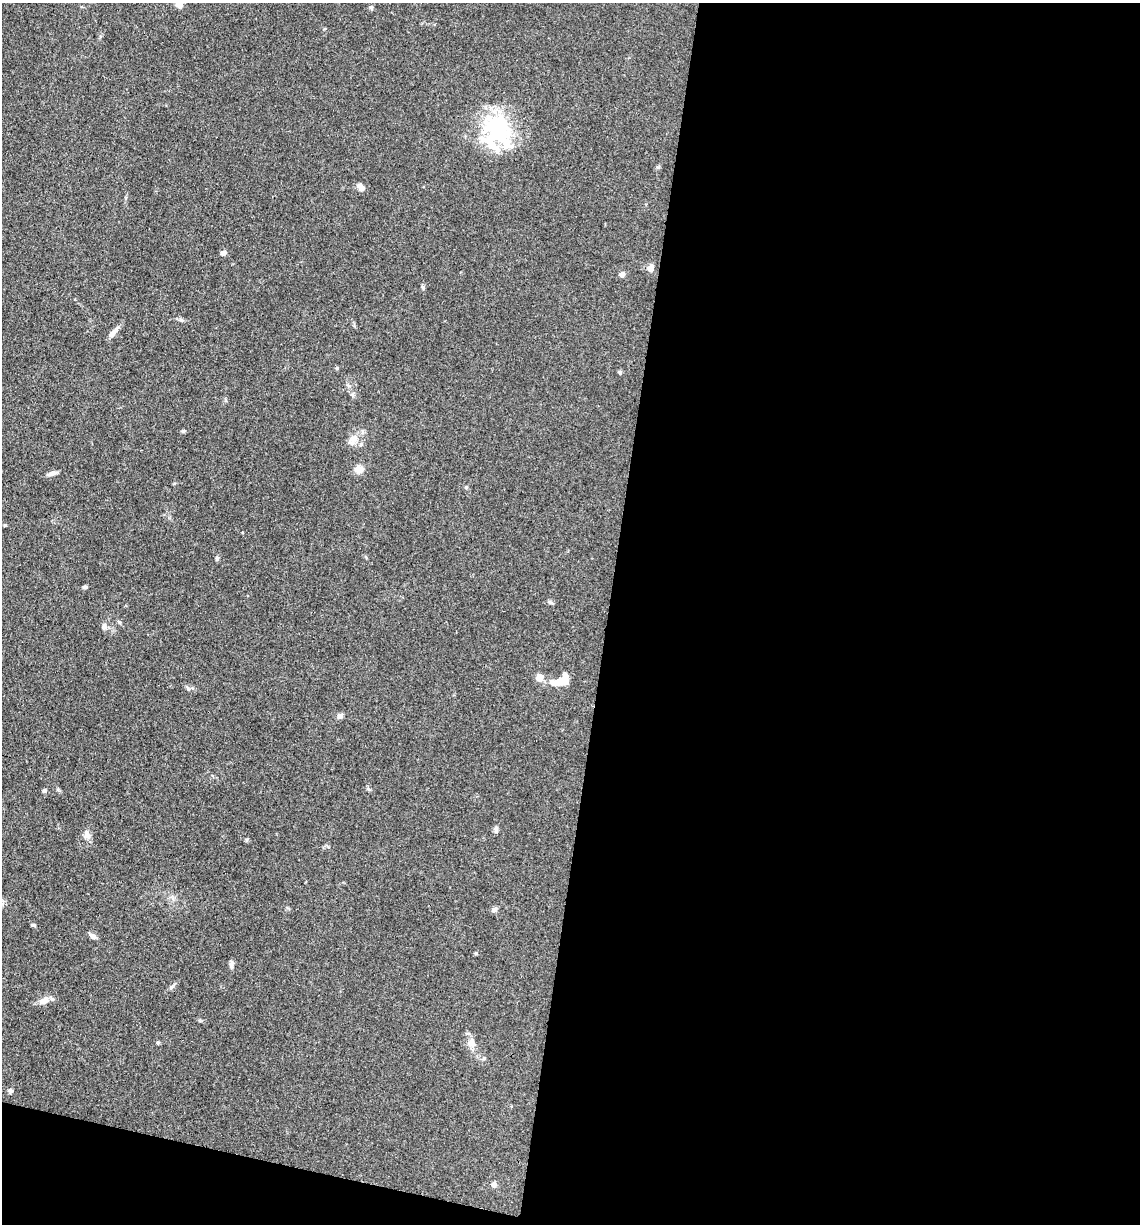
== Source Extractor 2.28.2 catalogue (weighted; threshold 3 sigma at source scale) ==
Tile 16 of 4 x 4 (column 4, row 4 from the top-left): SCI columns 3657-4794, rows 6-1227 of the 4920 x 4899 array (HDU 1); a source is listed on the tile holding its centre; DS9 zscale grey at full resolution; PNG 1142 x 1226 px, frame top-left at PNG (2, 3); no overlay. Shown black and unused: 49% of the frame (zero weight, under 3 of 4 exposures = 1% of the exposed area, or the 3 px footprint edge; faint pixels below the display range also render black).
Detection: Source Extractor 2.28.2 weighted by HDU 2 'WHT'; one run over the whole footprint, this tile lists its part. Background 0.104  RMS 0.0065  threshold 0.0294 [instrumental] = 3 sigma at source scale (4.5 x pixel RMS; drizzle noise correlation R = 1.50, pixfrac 1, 0.05/0.05 arcsec/px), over >= 5 px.
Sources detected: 43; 1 inside a brighter object's white glare — not listed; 1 inside a brighter listed object's ellipse — not listed separately; the other 41 listed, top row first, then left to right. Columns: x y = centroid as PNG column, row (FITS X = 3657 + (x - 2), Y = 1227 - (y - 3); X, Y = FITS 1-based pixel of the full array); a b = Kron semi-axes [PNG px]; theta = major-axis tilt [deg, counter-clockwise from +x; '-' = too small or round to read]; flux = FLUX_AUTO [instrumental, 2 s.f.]
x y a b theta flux
179 4 8 7 - 5
371 7 6 5 - 1.1
498 129 43 34 -55 56
361 187 10 6 -46 3.3
224 253 6 5 - 2.3
650 268 10 7 74 3.2
622 275 4 4 - 5
423 287 7 4 -71 0.89
113 332 18 6 49 3.6
337 368 5 4 - 0.73
620 372 6 4 -69 0.91
183 431 5 4 - 0.98
354 438 16 9 33 6.3
359 469 7 7 - 7.1
52 474 11 5 16 3.1
466 487 5 4 - 0.78
5 525 4 3 - 0.64
217 558 6 5 - 1.2
85 587 7 4 9 1.1
551 603 8 3 -19 1
119 622 6 4 -45 0.95
104 627 8 7 - 1.9
539 677 9 8 - 4.2
556 683 13 7 7 8.7
187 688 10 3 -40 1.1
340 716 8 7 - 1.7
44 791 6 5 - 1.1
496 829 8 5 -80 1.7
87 835 13 8 -78 3.7
246 840 6 3 71 0.73
494 910 8 6 27 2
33 925 6 4 -8 0.9
93 936 10 5 -30 2.3
476 953 6 4 72 0.66
231 964 9 6 84 2
44 1001 12 8 23 4.8
471 1042 12 9 -87 4.5
158 1043 5 4 - 0.83
484 1058 5 4 - 0.85
10 1090 7 5 -33 1.5
493 1184 7 6 - 1.9
Isophote crosses this tile's border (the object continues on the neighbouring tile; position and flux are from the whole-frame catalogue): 1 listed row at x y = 179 4
Unlisted compact peaks at least as high as the median listed source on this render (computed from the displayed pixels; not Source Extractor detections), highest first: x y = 658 167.